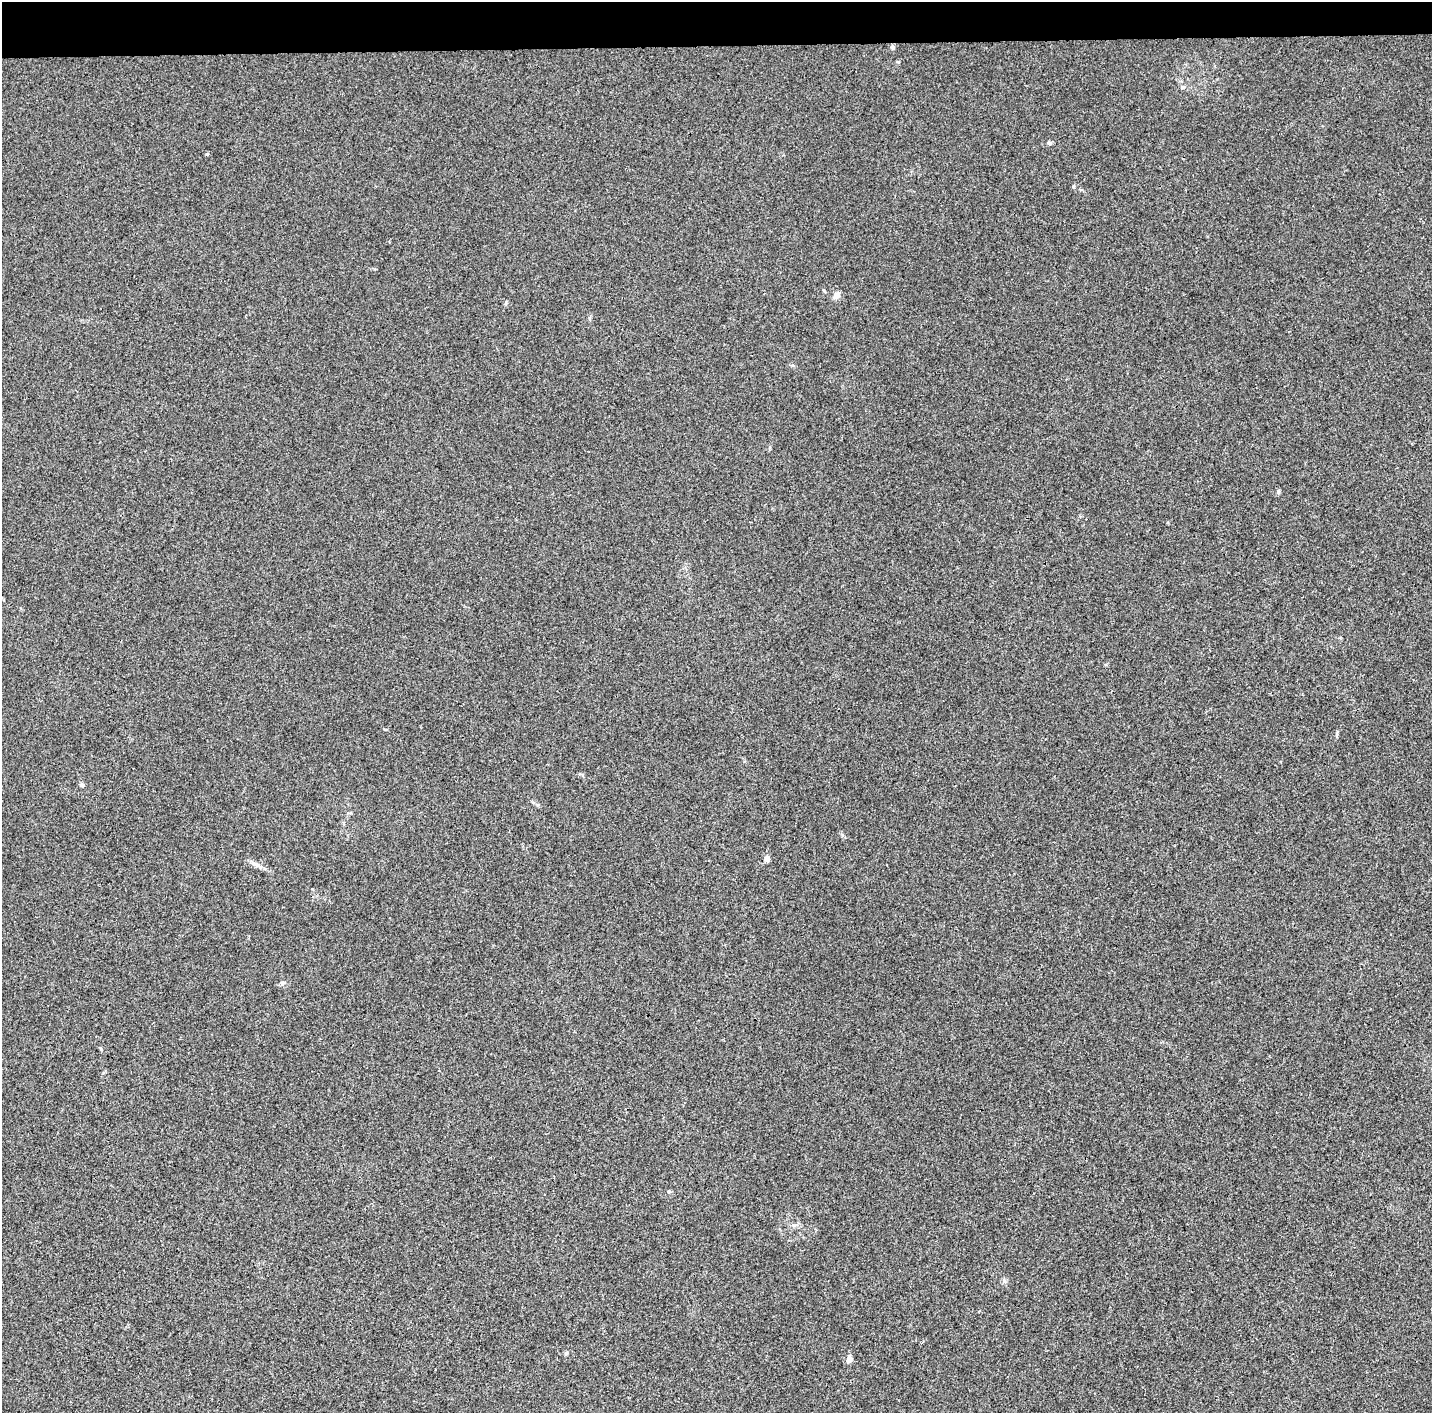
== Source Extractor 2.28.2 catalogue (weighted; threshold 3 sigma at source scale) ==
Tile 2 of 3 x 3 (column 2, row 1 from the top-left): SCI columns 1440-2869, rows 2981-4391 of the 4300 x 4550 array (HDU 1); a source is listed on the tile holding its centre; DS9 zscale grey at full resolution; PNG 1434 x 1415 px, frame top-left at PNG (2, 2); no overlay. Shown black and unused: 3% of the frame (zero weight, under 3 of 4 exposures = <1% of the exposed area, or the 3 px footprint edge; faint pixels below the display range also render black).
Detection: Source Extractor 2.28.2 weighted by HDU 2 'WHT'; one run over the whole footprint, this tile lists its part. Background 0.00897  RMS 0.0037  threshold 0.0167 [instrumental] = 3 sigma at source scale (4.5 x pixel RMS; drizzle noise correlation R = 1.50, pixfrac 1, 0.0396/0.0396 arcsec/px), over >= 5 px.
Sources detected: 11; all 11 listed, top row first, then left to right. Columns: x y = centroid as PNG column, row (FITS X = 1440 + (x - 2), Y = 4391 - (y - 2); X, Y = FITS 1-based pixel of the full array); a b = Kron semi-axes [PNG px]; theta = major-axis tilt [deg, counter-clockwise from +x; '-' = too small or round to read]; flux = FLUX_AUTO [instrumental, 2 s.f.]
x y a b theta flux
893 47 7 4 72 0.59
1183 87 6 3 18 0.45
1049 143 6 5 - 0.68
836 295 9 7 51 1.8
590 318 6 4 90 0.51
1278 491 5 5 - 0.76
82 785 5 5 - 0.87
767 858 6 5 - 1.6
1004 1281 6 4 72 0.64
566 1353 5 5 - 0.55
849 1359 10 7 70 1.6
Unlisted compact peaks at least as high as the median listed source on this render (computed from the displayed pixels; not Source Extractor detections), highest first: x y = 898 62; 207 154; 824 291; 1073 186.